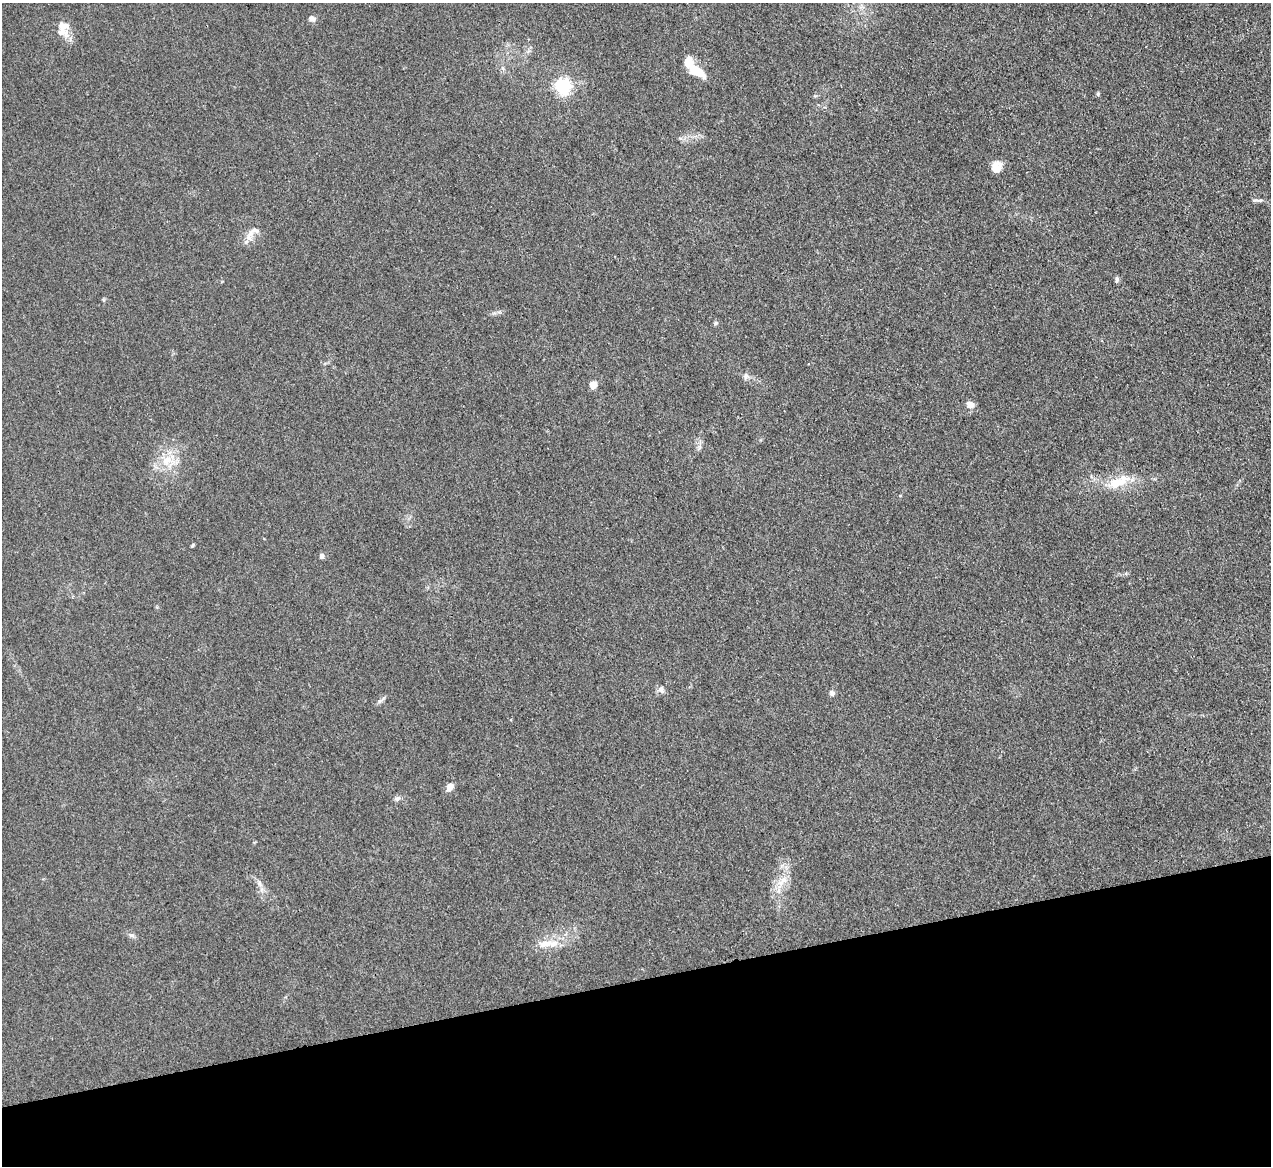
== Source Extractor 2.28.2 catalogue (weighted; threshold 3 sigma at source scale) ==
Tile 14 of 4 x 4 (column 2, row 4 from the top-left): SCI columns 1270-2538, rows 142-1305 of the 5075 x 5060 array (HDU 1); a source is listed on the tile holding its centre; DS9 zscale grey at full resolution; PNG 1273 x 1168 px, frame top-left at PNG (2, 3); no overlay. Shown black and unused: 16% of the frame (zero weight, under 3 of 4 exposures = <1% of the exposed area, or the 3 px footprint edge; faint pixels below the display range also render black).
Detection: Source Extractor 2.28.2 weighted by HDU 2 'WHT'; one run over the whole footprint, this tile lists its part. Background 0.0195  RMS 0.0047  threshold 0.021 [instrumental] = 3 sigma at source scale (4.5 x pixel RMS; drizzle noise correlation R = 1.50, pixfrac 1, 0.05/0.05 arcsec/px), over >= 5 px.
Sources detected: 32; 1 inside a brighter object's white glare — not listed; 2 inside a brighter listed object's ellipse — not listed separately; the other 29 listed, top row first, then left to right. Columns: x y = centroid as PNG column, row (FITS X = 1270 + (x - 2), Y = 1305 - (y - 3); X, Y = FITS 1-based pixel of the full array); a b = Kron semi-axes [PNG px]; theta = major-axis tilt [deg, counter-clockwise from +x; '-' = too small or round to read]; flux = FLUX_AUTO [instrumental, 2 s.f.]
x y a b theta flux
312 19 9 7 -25 1.9
64 26 18 14 -28 5.2
697 71 21 10 -31 11
562 85 6 6 - 120
1098 94 5 4 - 0.8
996 167 13 10 66 6
1260 200 10 6 9 1.4
255 230 16 7 0 2.8
248 237 11 7 81 3.1
1117 279 7 5 89 1.2
103 300 6 4 -89 0.61
715 323 7 5 41 0.89
746 376 9 7 89 1.7
593 385 5 5 - 13
970 404 8 7 - 3.8
699 448 10 5 64 1.4
167 460 20 16 -1 11
1117 483 34 13 19 13
192 546 6 4 59 0.56
322 556 6 5 - 1.7
661 690 10 8 -87 2
832 693 6 5 - 1.8
383 698 13 4 53 1.3
450 787 10 6 62 3.6
397 798 8 6 17 1.5
782 881 20 9 40 6.3
259 883 11 6 -67 2.1
131 935 9 5 -10 1.4
544 944 22 9 14 7